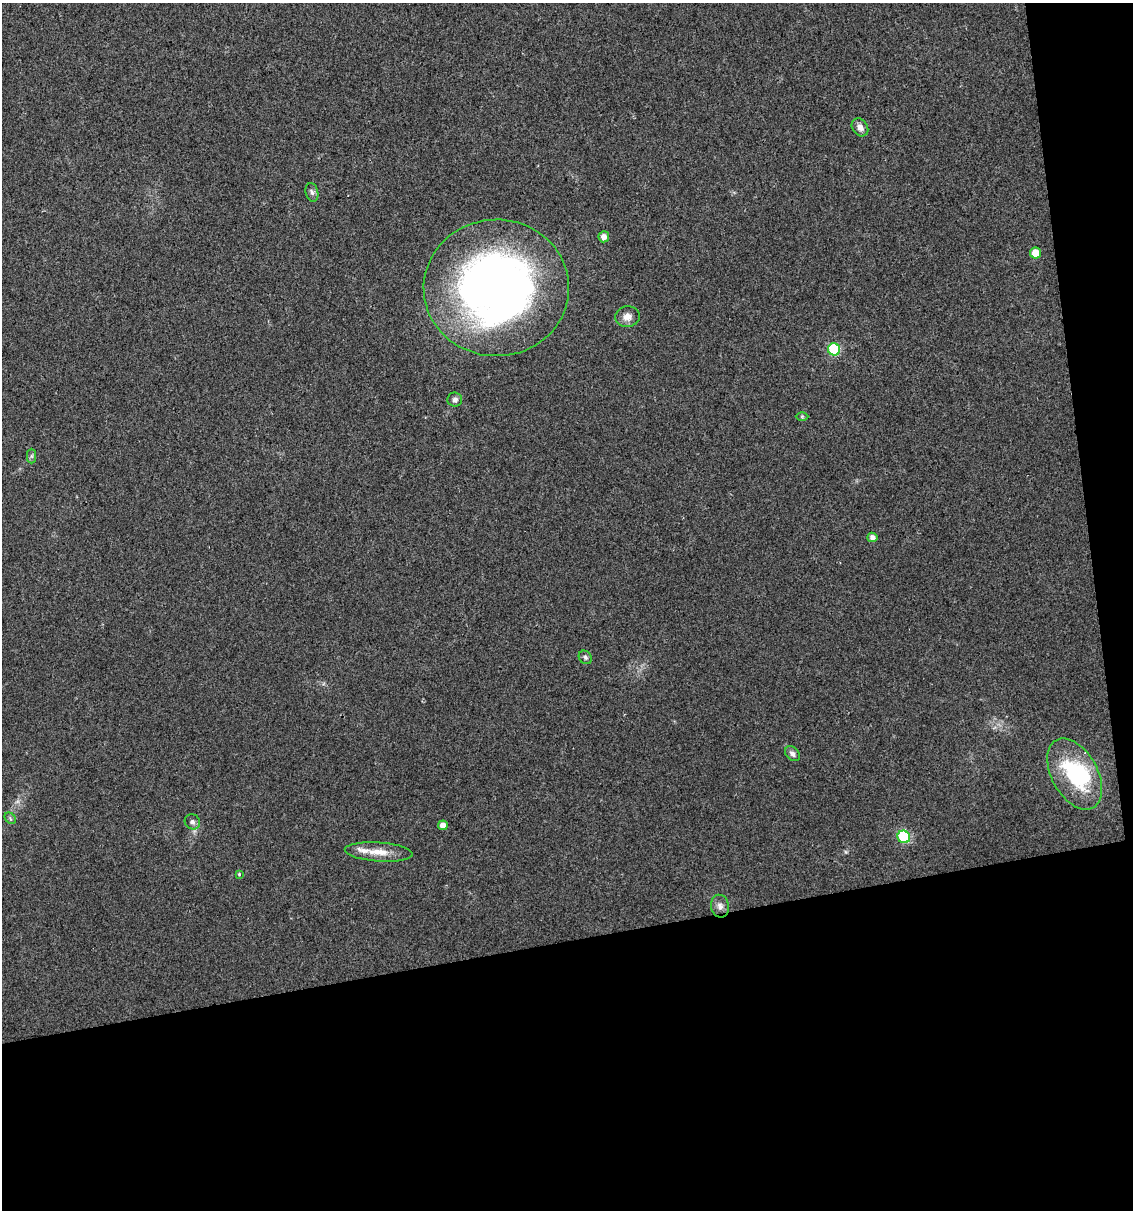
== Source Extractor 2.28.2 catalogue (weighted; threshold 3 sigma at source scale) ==
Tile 4 of 2 x 2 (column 2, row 2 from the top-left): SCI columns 1165-2295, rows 1-1208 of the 2316 x 2418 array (HDU 1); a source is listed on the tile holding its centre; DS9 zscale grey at full resolution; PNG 1135 x 1212 px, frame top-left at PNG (2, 3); each listed source drawn as its Kron ellipse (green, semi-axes under 4 px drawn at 4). Shown black and unused: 26% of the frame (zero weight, under 2 of 3 exposures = <1% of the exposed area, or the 3 px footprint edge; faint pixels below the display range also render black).
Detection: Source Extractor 2.28.2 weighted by HDU 2 'WHT'; one run over the whole footprint, this tile lists its part. Background 0.036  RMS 0.0083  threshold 0.0371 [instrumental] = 3 sigma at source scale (4.5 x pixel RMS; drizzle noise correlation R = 1.50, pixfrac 1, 0.0396/0.0396 arcsec/px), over >= 5 px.
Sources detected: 23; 1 inside a brighter object's white glare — neither listed nor drawn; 1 inside a brighter listed object's ellipse — not listed separately; the other 21 listed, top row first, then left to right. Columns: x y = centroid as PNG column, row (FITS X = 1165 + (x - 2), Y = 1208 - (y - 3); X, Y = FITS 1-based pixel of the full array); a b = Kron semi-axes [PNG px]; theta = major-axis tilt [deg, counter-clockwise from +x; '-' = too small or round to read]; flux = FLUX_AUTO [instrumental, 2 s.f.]
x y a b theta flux
860 127 9 7 -54 4.6
312 192 9 6 -77 2.6
604 237 5 5 - 4.6
1036 253 5 5 - 14
496 288 73 68 1 490
627 317 12 10 6 6.1
834 349 6 6 - 65
455 400 7 7 - 3.2
802 416 6 4 0 1
32 456 7 4 90 1.6
872 537 5 4 - 3.5
585 657 7 6 - 1.8
792 754 9 6 -47 2.8
1075 774 39 23 -61 70
10 818 6 5 - 1.6
192 822 8 7 - 2.7
443 825 5 5 - 6.1
904 837 6 6 - 55
379 852 34 9 -4 13
239 874 4 3 - 1.1
720 906 11 9 -76 4.8